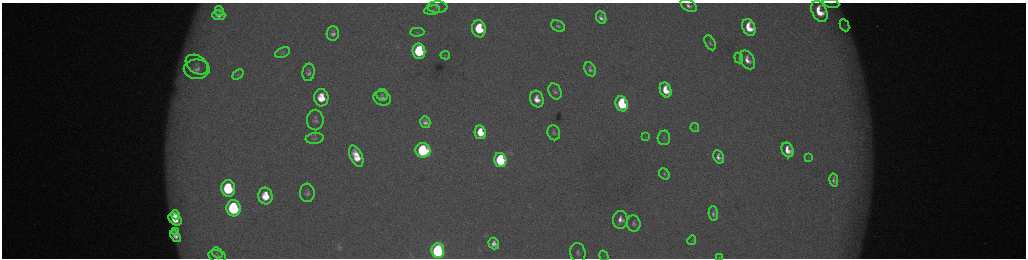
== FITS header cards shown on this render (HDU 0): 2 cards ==
NAXIS1  =                 2048 /fastest changing axis
NAXIS2  =                  512 /next to fastest changing axis

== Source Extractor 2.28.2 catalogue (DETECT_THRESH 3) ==
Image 2048 x 512 px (HDU 0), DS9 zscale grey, zoomed out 1/2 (1 PNG px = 2 x 2 image px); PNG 1028 x 260 px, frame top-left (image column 1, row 511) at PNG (2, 3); each listed source drawn as its Kron ellipse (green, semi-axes under 4 px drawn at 4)
Background 176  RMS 2.1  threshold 6.18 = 3 sigma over >= 5 px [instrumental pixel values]
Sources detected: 71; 4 cannot appear on this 1/2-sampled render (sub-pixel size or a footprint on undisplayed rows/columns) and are neither listed nor drawn; the other 67 listed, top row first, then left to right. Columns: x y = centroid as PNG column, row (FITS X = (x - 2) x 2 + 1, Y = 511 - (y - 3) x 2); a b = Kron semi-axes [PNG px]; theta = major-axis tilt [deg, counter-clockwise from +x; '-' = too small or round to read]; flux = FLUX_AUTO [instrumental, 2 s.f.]
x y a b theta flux
831 3 8 4 -11 1000
689 6 9 5 -32 2400
437 7 10 6 -2 1900
432 10 8 4 10 1100
219 11 5 3 - 1100
819 11 11 7 -64 12000
219 15 6 5 - 2800
601 17 7 5 -69 2500
844 25 6 4 -64 770
558 26 7 5 -25 1200
749 27 9 6 -66 11000
479 29 8 7 - 24000
417 32 7 4 2 820
333 33 7 6 - 2300
710 43 8 5 -62 1100
419 51 8 6 -83 37000
283 53 8 4 25 910
445 55 5 3 - 340
739 58 5 3 - 420
747 60 10 6 -62 4600
197 65 12 8 -34 4100
197 69 13 10 0 4600
590 69 7 5 -63 1800
309 72 9 6 83 1900
238 75 6 4 39 620
666 90 7 5 -67 9500
555 91 8 6 -68 1500
382 95 6 5 - 1000
321 98 9 7 -87 11000
382 98 9 7 -18 2500
537 99 8 6 -73 5900
622 104 7 6 - 40000
315 120 10 8 -89 2000
425 122 6 5 - 2300
695 127 4 3 - 360
480 132 7 5 -78 11000
554 133 8 6 -70 1300
646 137 4 3 - 290
315 138 9 5 6 1200
664 138 7 6 - 1100
423 150 7 7 - 59000
788 150 8 5 -65 6600
356 156 11 6 -66 10000
719 157 7 5 -63 2900
808 157 4 3 - 350
500 160 7 6 - 51000
664 174 6 4 -54 830
834 180 7 3 -80 1500
228 188 8 7 - 36000
307 193 9 7 -86 2000
265 196 8 7 - 11000
234 208 8 7 - 62000
713 214 7 4 -86 1400
176 215 4 3 - 3600
175 219 7 5 -43 10000
620 220 9 7 87 3900
634 223 8 6 -76 1600
175 232 4 3 - 1100
175 236 7 4 -50 3100
692 240 5 3 - 460
494 243 6 5 - 3000
438 251 7 6 - 130000
217 253 6 4 -47 710
578 253 10 7 -77 1900
217 256 9 6 -12 1400
604 256 5 2 - 350
719 257 3 2 - 320
At the frame edge (FLAGS 8, measured only in part): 3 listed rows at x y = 831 3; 689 6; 719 257
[4 sub-pixel or undisplayed-footprint detections neither listed nor drawn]